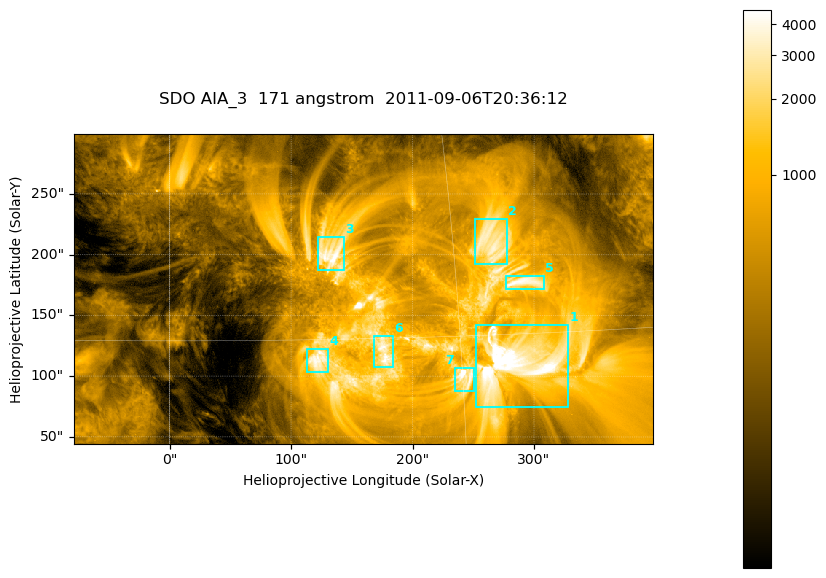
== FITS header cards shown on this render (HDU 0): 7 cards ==
TELESCOP= 'SDO     '           /
INSTRUME= 'AIA_3   '           /
WAVELNTH=                  171 /
WAVEUNIT= 'angstrom'           /
DATE-OBS= '2011-09-06T20:36:12.34' /
CTYPE1  = 'HPLN-TAN'           /
CTYPE2  = 'HPLT-TAN'           /

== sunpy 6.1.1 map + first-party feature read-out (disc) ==
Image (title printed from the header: SDO AIA_3  171 angstrom  2011-09-06T20:36:12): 795 x 425 px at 0.599 arcsec/px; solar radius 952 arcsec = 1589 px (partial field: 4.3% of the solar disc is inside the frame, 100% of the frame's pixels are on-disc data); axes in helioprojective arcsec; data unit not stated in the header (colour bar unlabelled)
Pointing: header CRPIX1/2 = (2050.96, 2049.84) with CRVAL1/2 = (0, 0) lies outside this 795 x 425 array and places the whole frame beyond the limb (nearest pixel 1.29 R_sun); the SolarSoft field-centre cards XCEN/YCEN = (159.4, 171.7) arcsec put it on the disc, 1716 arcsec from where CRPIX/CRVAL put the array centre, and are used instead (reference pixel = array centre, CRVAL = XCEN/YCEN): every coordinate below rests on XCEN/YCEN
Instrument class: DISC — disc imager (sunpy class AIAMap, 171 A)
Bright regions (active regions / flare kernels): reference = the on-disc median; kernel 7 px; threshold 5 sigma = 1934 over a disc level ~415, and >= 1.15x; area >= 337 px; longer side >= 5 px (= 3 arcsec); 7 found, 7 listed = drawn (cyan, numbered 1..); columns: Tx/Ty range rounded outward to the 2 arcsec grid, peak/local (2 s.f.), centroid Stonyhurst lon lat
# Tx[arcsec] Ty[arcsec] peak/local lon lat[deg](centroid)
1 252..328 74..142 16 +18 +14
2 250..278 192..230 8.3 +17 +20
3 122..144 186..216 10 +8 +19
4 112..132 102..122 9.6 +8 +14
5 276..310 172..182 9.6 +19 +18
6 168..184 108..134 9.8 +11 +14
7 234..252 88..108 14 +15 +13